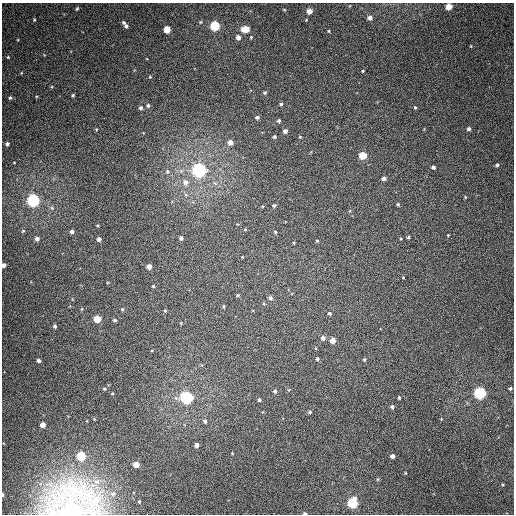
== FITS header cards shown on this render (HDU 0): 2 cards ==
NAXIS1  =                  512
NAXIS2  =                  512

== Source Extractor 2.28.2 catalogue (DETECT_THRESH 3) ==
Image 512 x 512 px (HDU 0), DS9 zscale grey, 1 PNG px = 1 image px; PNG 516 x 516 px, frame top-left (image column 1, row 512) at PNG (2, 3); no overlay
Background 369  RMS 8.9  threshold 26.7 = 3 sigma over >= 5 px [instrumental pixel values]
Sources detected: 101; all 101 listed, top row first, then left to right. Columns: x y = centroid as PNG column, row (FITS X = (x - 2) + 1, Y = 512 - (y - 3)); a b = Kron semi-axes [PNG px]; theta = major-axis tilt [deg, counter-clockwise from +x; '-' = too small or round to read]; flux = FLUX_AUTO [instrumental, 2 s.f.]
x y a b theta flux
449 7 5 4 - 8400
77 9 6 4 49 940
284 10 4 3 - 480
309 11 4 4 - 5600
370 17 4 4 - 2900
34 20 4 3 - 580
306 20 3 2 - 450
124 22 5 4 - 1200
200 22 4 3 - 550
126 26 4 4 - 1400
215 26 5 5 - 46000
167 29 5 5 - 12000
245 29 6 4 0 13000
329 31 3 3 - 570
238 37 4 4 - 3300
251 37 4 4 - 520
8 57 4 3 - 530
363 71 3 2 - 590
21 73 4 3 - 460
150 77 4 4 - 570
265 92 4 4 - 930
73 95 4 3 - 780
10 98 5 4 - 830
281 104 4 4 - 880
148 105 5 5 - 1100
415 107 4 3 - 790
141 108 4 4 - 1500
257 117 4 3 - 1300
279 121 4 4 - 1100
469 129 5 4 - 1400
285 131 4 4 - 2000
274 137 3 3 - 980
300 137 4 3 - 530
230 142 4 4 - 3600
7 144 3 3 - 1500
363 156 5 5 - 17000
497 165 5 4 - 1000
433 167 4 3 - 1400
199 170 6 5 - 200000
167 171 6 5 - 990
384 178 4 4 - 2200
185 182 7 6 - 3100
465 197 4 3 - 520
33 200 5 5 - 140000
398 204 4 4 - 860
274 205 3 3 - 900
52 208 5 4 - 940
245 229 5 3 - 500
23 231 6 5 - 940
72 232 4 4 - 1900
275 232 4 3 - 700
448 235 3 3 - 470
408 237 4 3 - 750
181 238 4 3 - 1300
37 239 5 5 - 2700
99 239 4 4 - 2500
317 241 3 3 - 600
294 243 4 3 - 460
3 265 4 4 - 2400
149 266 4 4 - 4000
403 277 3 2 - 320
153 286 3 3 - 680
237 295 5 4 - 640
270 298 5 5 - 1800
224 306 4 3 - 720
122 309 4 4 - 750
165 310 4 3 - 690
329 313 4 4 - 1000
97 319 5 5 - 13000
115 320 4 3 - 980
55 326 5 4 - 1400
323 338 5 5 - 2200
333 340 4 4 - 6000
317 359 4 3 - 740
364 359 4 3 - 770
39 360 4 4 - 1900
510 388 4 4 - 950
104 389 4 3 - 550
275 391 4 4 - 1200
480 393 5 5 - 93000
112 394 4 3 - 500
186 397 5 5 - 120000
399 398 3 3 - 770
259 400 4 3 - 1000
392 407 5 5 - 1300
310 412 4 4 - 900
205 421 6 5 - 1200
43 425 4 4 - 4600
196 445 4 4 - 2400
232 453 3 3 - 400
81 456 5 5 - 34000
392 456 4 4 - 2600
136 464 5 4 - 7600
405 473 4 3 - 440
378 479 5 3 - 660
113 494 9 8 - 4100
2 495 3 2 - 1000
139 502 5 4 - 840
353 503 5 5 - 64000
73 511 21 19 13 690000
305 513 4 3 - 1100
At the frame edge (FLAGS 8, measured only in part): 5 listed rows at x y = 449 7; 3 265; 2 495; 73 511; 305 513